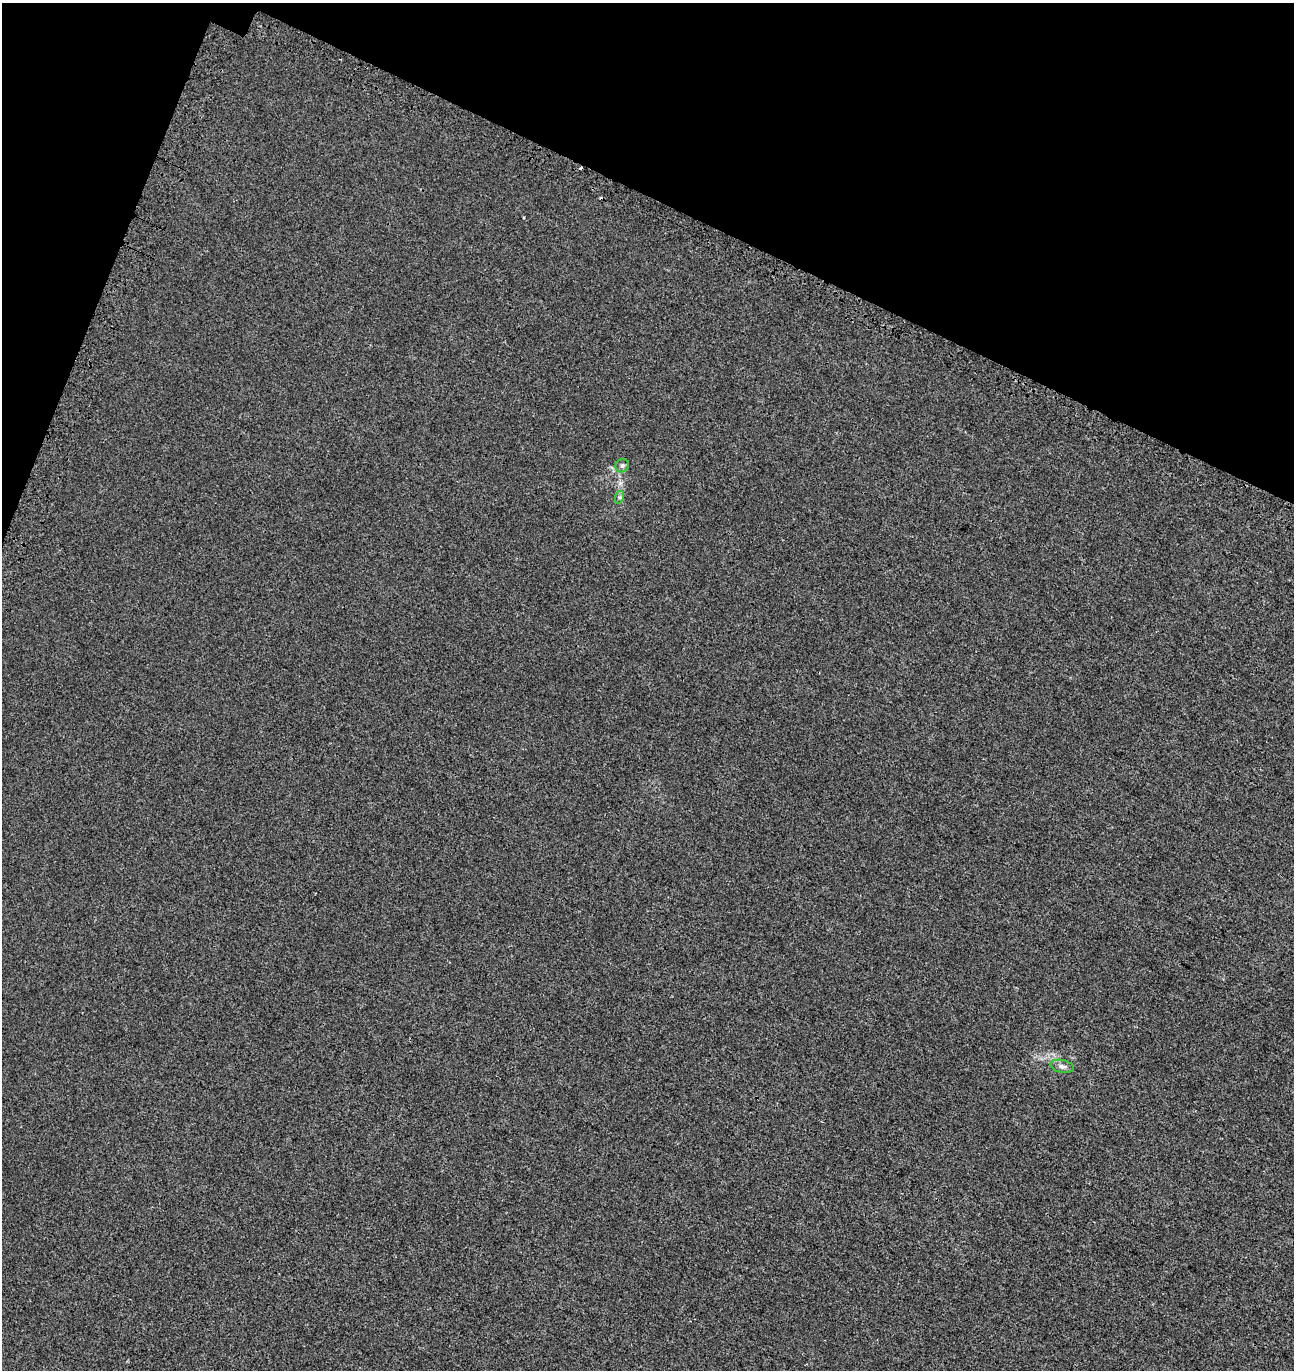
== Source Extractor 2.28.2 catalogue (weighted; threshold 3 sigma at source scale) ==
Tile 2 of 4 x 4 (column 2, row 1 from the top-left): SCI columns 1619-2910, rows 4250-5617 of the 5884 x 5755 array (HDU 1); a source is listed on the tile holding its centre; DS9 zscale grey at full resolution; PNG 1296 x 1372 px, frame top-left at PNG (2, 3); each listed source drawn as its Kron ellipse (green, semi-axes under 4 px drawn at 4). Shown black and unused: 18% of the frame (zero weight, under 3 of 4 exposures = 9% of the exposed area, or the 3 px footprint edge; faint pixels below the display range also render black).
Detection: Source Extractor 2.28.2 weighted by HDU 2 'WHT'; one run over the whole footprint, this tile lists its part. Background 8.24e-04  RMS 0.0037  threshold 0.0166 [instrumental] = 3 sigma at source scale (4.5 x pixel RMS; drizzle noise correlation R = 1.50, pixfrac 1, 0.0396/0.0396 arcsec/px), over >= 5 px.
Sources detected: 4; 1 cosmic-ray / hot-pixel residue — neither listed nor drawn; the other 3 listed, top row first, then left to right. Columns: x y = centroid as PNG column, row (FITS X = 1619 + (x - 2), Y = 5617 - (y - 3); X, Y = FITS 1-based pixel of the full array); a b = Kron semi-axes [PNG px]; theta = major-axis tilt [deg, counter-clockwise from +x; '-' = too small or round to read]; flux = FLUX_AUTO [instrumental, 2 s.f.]
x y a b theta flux
622 466 7 6 - 0.84
620 497 6 4 71 0.53
1062 1066 12 6 -13 1.4